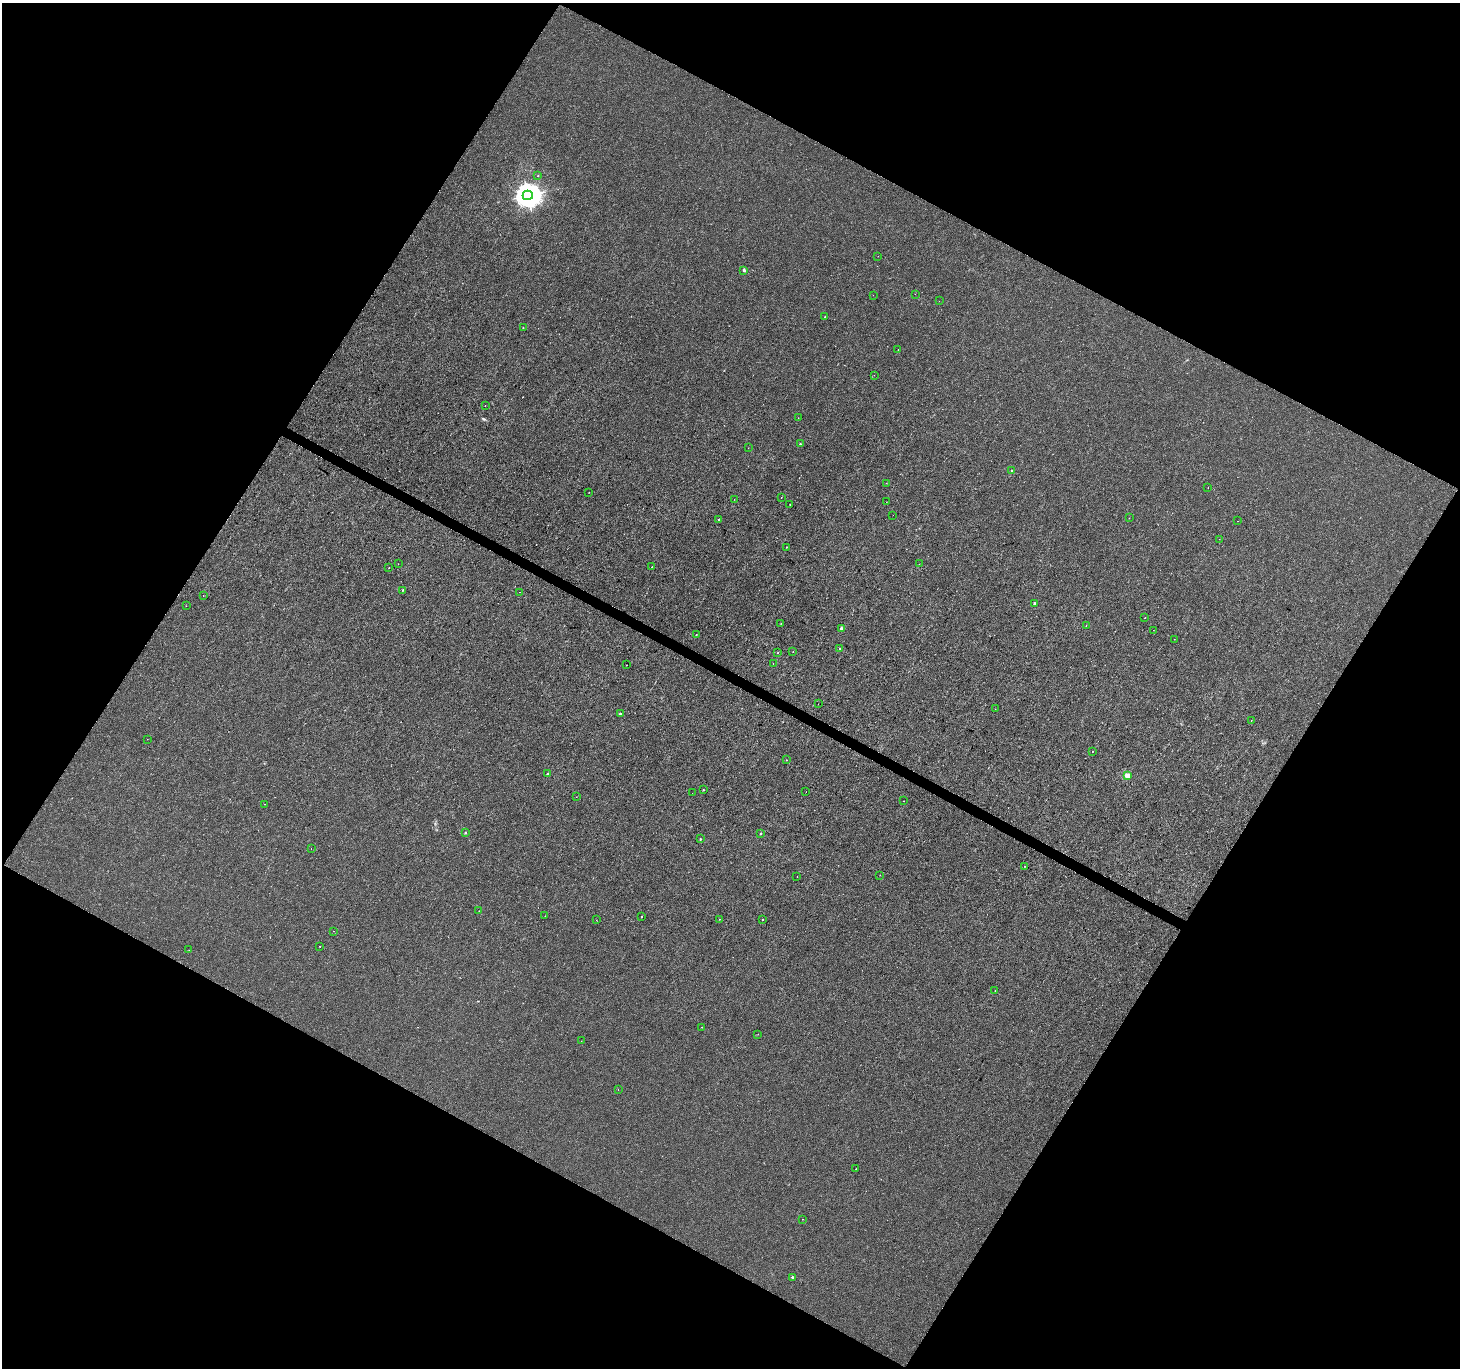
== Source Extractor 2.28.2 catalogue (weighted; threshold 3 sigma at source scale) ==
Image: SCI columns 1-5831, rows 196-5659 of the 5840 x 5921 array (HDU 1 of 3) = the unmasked area's bounding box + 8 px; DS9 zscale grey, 4 x 4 block average (1 PNG px = mean of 4 x 4 image px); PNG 1462 x 1370 px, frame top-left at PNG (2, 3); each listed source drawn as its Kron ellipse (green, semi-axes under 4 px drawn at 4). Shown black and unused: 48% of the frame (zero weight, under 3 of 4 exposures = <1% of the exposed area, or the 3 px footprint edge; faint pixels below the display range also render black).
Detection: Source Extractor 2.28.2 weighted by HDU 2 'WHT'. Background 4.50e-04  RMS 0.0016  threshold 0.00725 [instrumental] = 3 sigma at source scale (4.5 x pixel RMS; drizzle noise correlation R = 1.50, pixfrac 1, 0.0396/0.0396 arcsec/px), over >= 5 px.
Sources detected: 89; all 89 listed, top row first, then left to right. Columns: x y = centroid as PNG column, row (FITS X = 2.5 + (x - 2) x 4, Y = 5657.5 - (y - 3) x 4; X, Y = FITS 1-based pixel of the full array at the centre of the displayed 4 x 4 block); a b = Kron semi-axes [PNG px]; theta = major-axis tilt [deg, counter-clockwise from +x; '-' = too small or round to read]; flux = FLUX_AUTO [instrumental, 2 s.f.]
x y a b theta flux
538 176 2 2 - 0.82
528 195 5 5 - 1300
878 256 2 2 - 0.12
744 270 2 2 - 6.6
915 294 2 2 - 0.17
873 295 2 2 - 0.13
939 301 2 2 - 0.18
825 317 2 2 - 1.3
523 328 2 2 - 0.6
898 349 2 2 - 0.38
874 375 2 2 - 0.22
485 405 2 2 - 3.3
798 418 2 2 - 0.19
800 444 2 2 - 1.8
748 448 2 2 - 0.18
1012 470 2 2 - 0.65
886 483 2 2 - 0.18
1208 487 2 2 - 0.18
589 493 2 2 - 0.19
781 497 2 2 - 0.37
734 499 2 2 - 0.18
886 502 2 2 - 0.14
790 504 2 2 - 0.41
893 515 2 2 - 0.12
1129 518 2 2 - 0.26
719 519 2 2 - 0.67
1238 521 2 2 - 0.25
1219 539 2 2 - 0.24
786 547 2 2 - 0.57
398 564 2 2 - 0.14
919 564 2 2 - 0.26
652 567 2 2 - 0.36
389 568 2 2 - 0.32
403 590 2 2 - 0.93
520 592 2 2 - 0.23
203 596 2 2 - 0.22
1034 603 2 2 - 5.4
186 606 2 2 - 0.22
1145 618 2 2 - 0.34
781 623 2 2 - 0.26
1086 626 2 2 - 0.15
841 629 2 2 - 9.3
1153 630 2 2 - 0.16
696 634 2 2 - 0.77
1174 639 2 2 - 0.21
840 649 2 2 - 1.1
793 652 2 2 - 0.27
778 653 2 2 - 0.54
773 663 2 2 - 0.48
626 665 2 2 - 0.18
818 704 2 2 - 0.22
995 709 2 2 - 0.18
620 713 2 2 - 3.8
1251 721 2 2 - 0.22
147 739 2 2 - 0.17
1092 751 2 2 - 0.3
786 760 2 2 - 0.48
548 774 2 2 - 5.2
1127 776 2 2 - 30
703 790 2 2 - 0.69
806 792 2 2 - 0.17
692 793 2 2 - 0.14
576 797 2 2 - 0.31
904 801 2 2 - 0.72
265 804 2 2 - 0.2
465 832 2 2 - 1.9
761 833 2 2 - 1.7
700 839 2 2 - 1.6
311 848 2 2 - 0.19
1025 866 2 2 - 0.27
880 875 2 2 - 0.2
797 877 2 2 - 0.19
479 911 2 2 - 0.22
545 916 2 2 - 0.16
641 916 2 2 - 0.84
719 919 2 2 - 0.32
763 919 2 2 - 0.8
596 920 2 2 - 0.16
334 931 2 2 - 0.34
320 946 2 2 - 0.32
189 950 2 2 - 0.27
995 990 2 2 - 0.47
702 1027 2 2 - 0.32
758 1034 2 2 - 0.15
581 1041 2 2 - 0.16
618 1090 2 2 - 0.36
856 1169 2 2 - 0.26
803 1219 2 2 - 0.22
792 1277 2 2 - 3.7
Diffuse or blended objects may show on this block-average render without a row.